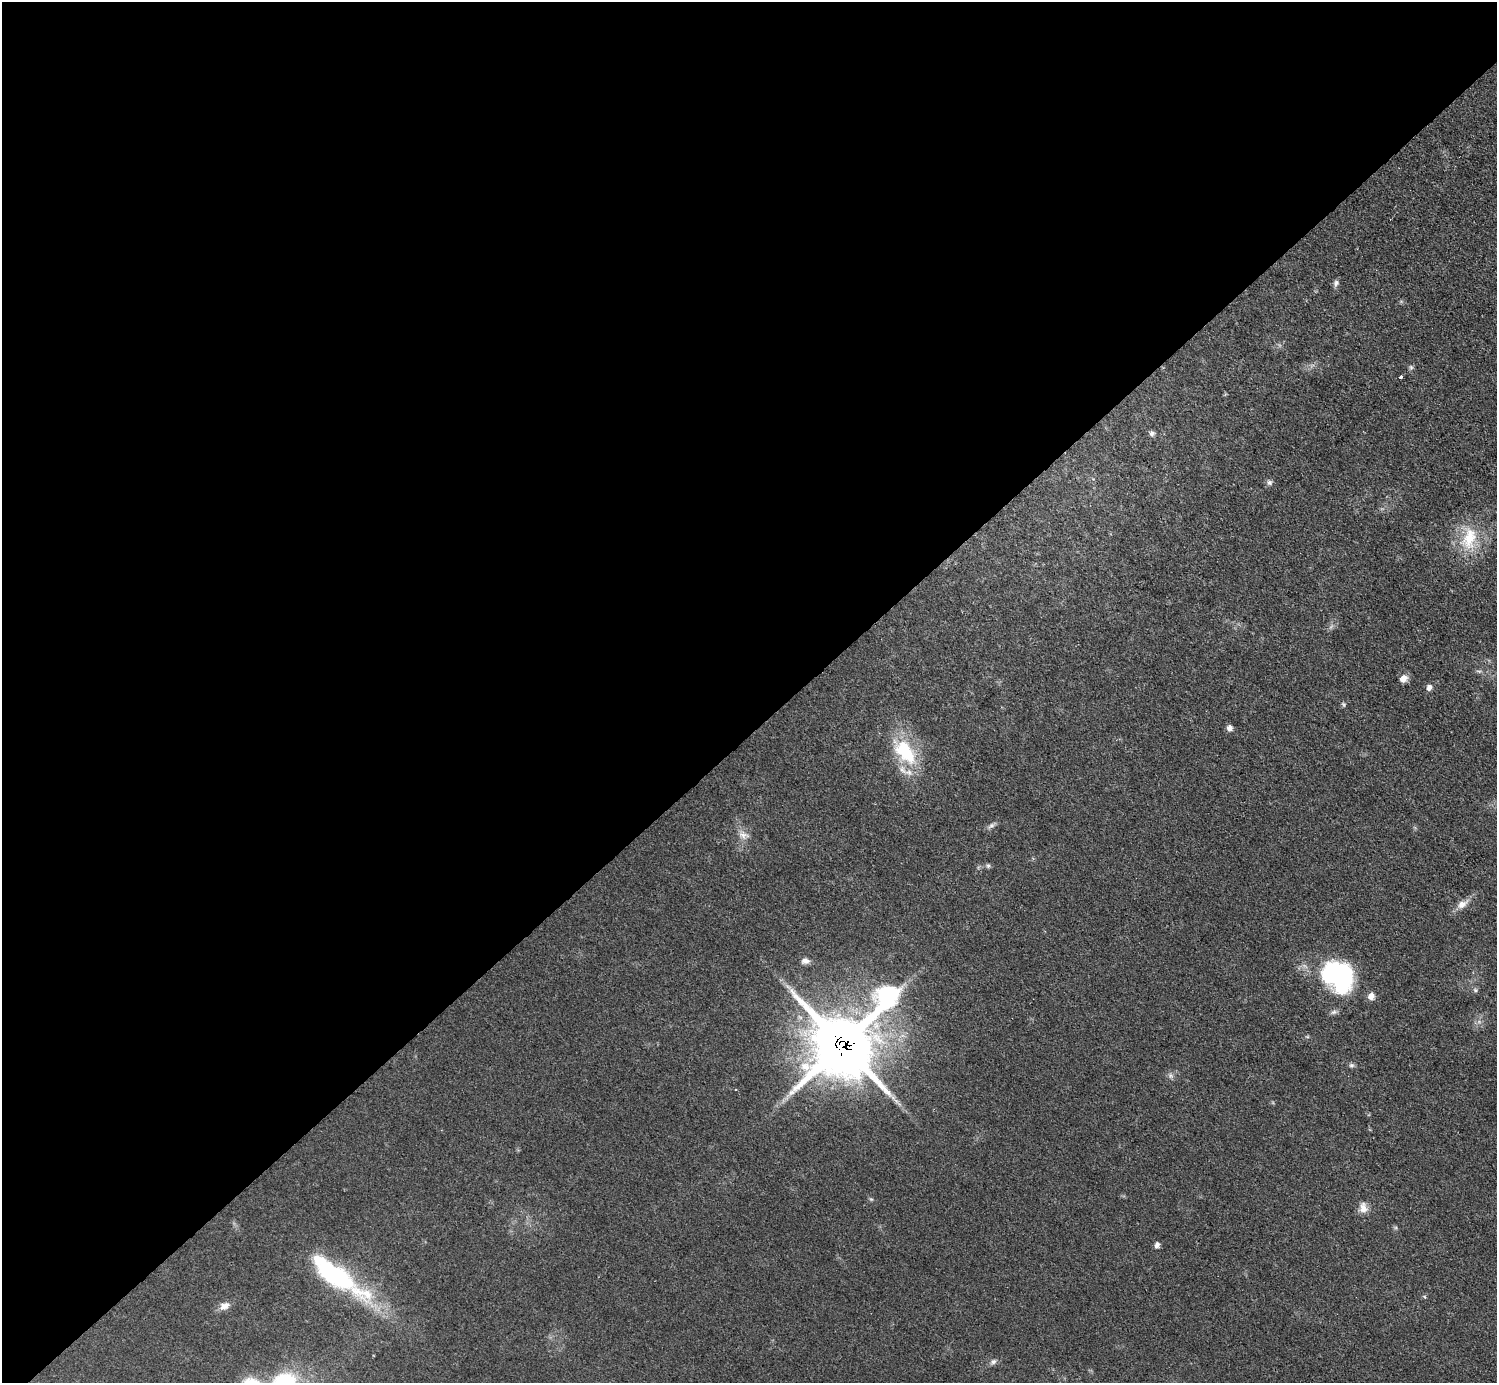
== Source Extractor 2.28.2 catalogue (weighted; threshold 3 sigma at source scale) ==
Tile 5 of 4 x 4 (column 1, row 2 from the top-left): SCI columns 3-1497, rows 3065-4445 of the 5984 x 5984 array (HDU 1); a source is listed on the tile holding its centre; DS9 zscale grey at full resolution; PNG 1499 x 1385 px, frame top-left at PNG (2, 2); no overlay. Shown black and unused: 53% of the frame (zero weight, under 3 of 4 exposures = <1% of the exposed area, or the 3 px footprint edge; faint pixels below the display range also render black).
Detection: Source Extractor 2.28.2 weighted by HDU 2 'WHT'; one run over the whole footprint, this tile lists its part. Background 0.0797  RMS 0.0063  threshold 0.0285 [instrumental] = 3 sigma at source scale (4.5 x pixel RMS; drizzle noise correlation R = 1.50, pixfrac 1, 0.05/0.05 arcsec/px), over >= 5 px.
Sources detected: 29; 1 too faint to see at this stretch — not listed; the other 28 listed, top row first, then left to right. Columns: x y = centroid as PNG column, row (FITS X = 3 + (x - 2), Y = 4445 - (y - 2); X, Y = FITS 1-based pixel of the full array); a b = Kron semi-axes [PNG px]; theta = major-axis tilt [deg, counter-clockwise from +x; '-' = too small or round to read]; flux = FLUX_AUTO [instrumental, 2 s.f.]
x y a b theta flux
1336 283 10 6 70 2
1411 367 6 4 -45 1.2
1401 377 3 3 - 2
1152 433 7 7 - 1.7
1269 482 8 7 - 1.8
1469 538 34 20 72 27
1403 678 10 8 44 4.4
1429 687 8 6 70 2.6
1229 728 7 6 - 2.8
905 752 37 21 -53 38
991 826 10 6 34 2.1
744 835 15 8 -12 4.1
988 866 6 5 - 1.2
1462 904 17 9 33 5.6
805 961 11 8 7 3.2
1339 976 38 29 -45 85
1476 990 6 4 71 1
1371 996 8 6 58 4.9
843 1044 30 23 47 3400
1351 1065 8 6 1 1.4
1171 1076 8 5 -59 1.6
1363 1208 14 10 -84 5.1
1157 1245 7 5 68 2.5
334 1274 64 22 -37 94
1425 1297 5 3 - 0.7
224 1306 13 9 29 4.6
993 1361 8 7 - 2
284 1381 35 23 19 45
Overlapping masked pixels (flux is a lower limit): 1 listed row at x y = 843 1044
Isophote crosses this tile's border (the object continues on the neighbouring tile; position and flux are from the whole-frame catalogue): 1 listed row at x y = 284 1381